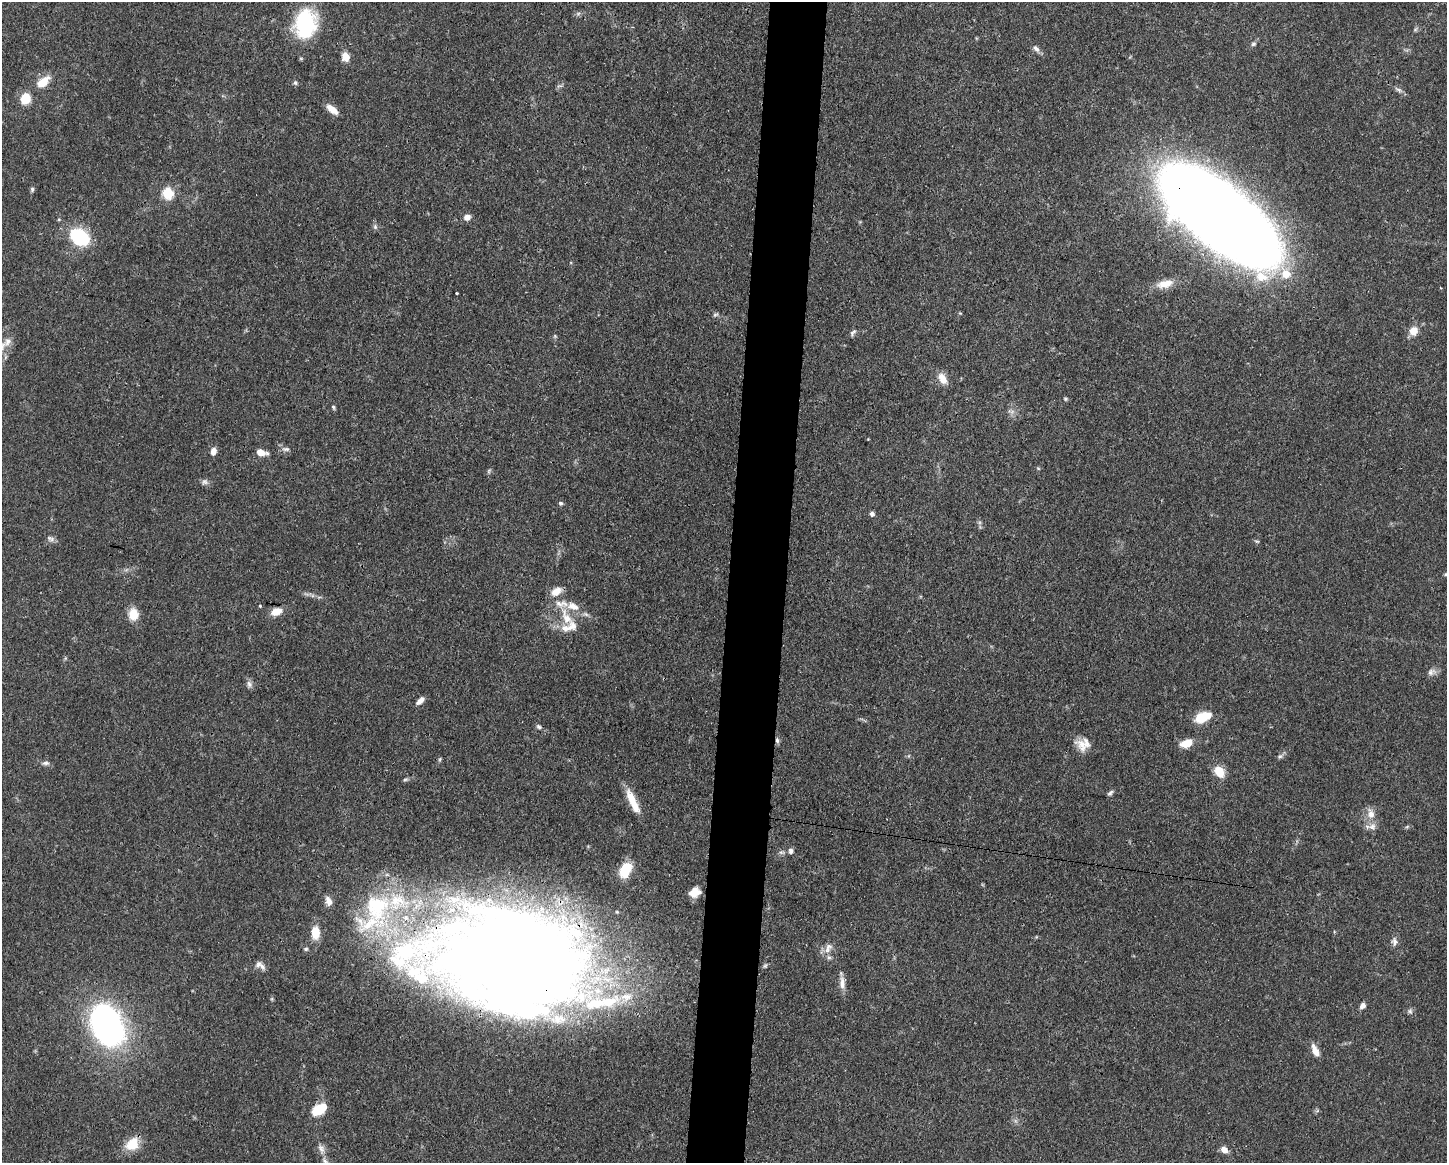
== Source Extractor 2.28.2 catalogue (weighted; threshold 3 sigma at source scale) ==
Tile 8 of 3 x 4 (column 2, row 3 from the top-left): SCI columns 1558-3002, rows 1169-2329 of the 4670 x 4659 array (HDU 1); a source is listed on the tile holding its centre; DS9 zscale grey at full resolution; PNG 1449 x 1165 px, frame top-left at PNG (2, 2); no overlay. Shown black and unused: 4% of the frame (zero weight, under 3 of 4 exposures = <1% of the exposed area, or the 3 px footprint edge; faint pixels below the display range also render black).
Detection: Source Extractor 2.28.2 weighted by HDU 2 'WHT'; one run over the whole footprint, this tile lists its part. Background 0.0571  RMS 0.0033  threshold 0.0149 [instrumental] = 3 sigma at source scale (4.5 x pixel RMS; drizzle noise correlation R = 1.50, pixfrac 1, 0.05/0.05 arcsec/px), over >= 5 px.
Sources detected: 94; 3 inside a brighter object's white glare — not listed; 13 inside a brighter listed object's ellipse — not listed separately; the other 78 listed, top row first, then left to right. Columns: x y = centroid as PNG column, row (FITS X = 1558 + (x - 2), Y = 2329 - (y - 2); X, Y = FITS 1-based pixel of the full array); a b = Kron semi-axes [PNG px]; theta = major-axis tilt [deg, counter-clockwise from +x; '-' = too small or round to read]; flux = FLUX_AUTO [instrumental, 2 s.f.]
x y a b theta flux
305 23 23 17 81 36
1253 44 7 5 16 0.61
1036 49 11 7 -45 1.3
345 57 9 7 -76 3.6
43 82 17 9 39 5.4
295 83 6 5 - 0.63
1398 90 12 5 -28 1.1
25 98 10 9 - 6.9
332 109 15 6 -39 3.5
32 189 7 5 87 0.6
168 193 6 6 - 23
1219 216 89 35 -38 1100
467 217 8 7 - 1.8
375 227 7 5 -70 0.78
80 237 12 8 -29 41
1165 284 23 10 11 4.4
457 293 3 3 - 0.6
715 315 7 4 28 0.57
1413 331 10 9 - 3.5
853 332 10 5 48 0.91
555 336 5 5 - 0.4
7 342 12 9 56 2.1
942 379 14 9 -61 3.6
1066 399 5 5 - 0.47
333 407 6 4 -60 0.5
286 449 11 6 -5 1.1
213 451 8 6 81 1.9
261 452 10 6 -13 3.3
1038 468 6 3 -19 0.33
489 471 7 4 72 0.49
205 482 8 8 - 1.1
561 503 5 5 - 0.61
872 514 5 5 - 1.2
50 539 12 6 -26 1.2
1257 541 7 3 -8 0.4
1446 574 5 4 - 0.41
556 591 13 8 31 3.6
260 606 3 3 - 0.43
276 611 12 8 20 3.8
133 614 15 12 -86 4.6
566 618 29 12 -58 7.2
1431 672 12 8 29 1.6
249 684 10 7 -71 1.2
420 701 11 5 45 1.9
1202 717 15 8 21 9.8
539 727 7 5 -44 0.72
777 740 8 5 -80 0.86
1186 743 13 8 18 5
1082 744 19 13 -57 4.3
1280 756 7 5 40 0.77
440 759 6 4 71 0.44
46 763 9 6 -4 1
1219 772 14 10 -54 5.1
405 779 7 4 19 0.56
1110 793 9 5 48 0.81
632 801 30 8 -65 6.8
1371 814 15 9 -78 3.1
791 851 7 6 - 1.1
625 870 14 9 64 11
695 892 13 10 22 3.6
328 901 11 7 -71 2.1
376 907 54 40 -83 46
315 933 12 8 -89 6.4
1394 941 12 7 -87 1.4
306 949 6 5 - 0.5
827 950 10 8 58 2
517 957 141 77 -7 780
262 966 12 7 -47 1.6
842 983 17 8 -89 2.5
1362 1006 8 6 51 1.4
1410 1011 6 6 - 0.77
107 1025 32 22 -65 120
1315 1051 13 6 -64 3.4
319 1109 17 10 34 8.3
132 1144 16 12 45 7.2
321 1148 12 8 -62 1.8
1224 1150 9 6 -46 2.4
325 1161 8 6 -46 1
Overlapping masked pixels (flux is a lower limit): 3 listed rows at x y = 1219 216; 777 740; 517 957
Isophote crosses this tile's border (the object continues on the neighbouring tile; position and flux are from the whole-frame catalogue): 1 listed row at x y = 1446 574